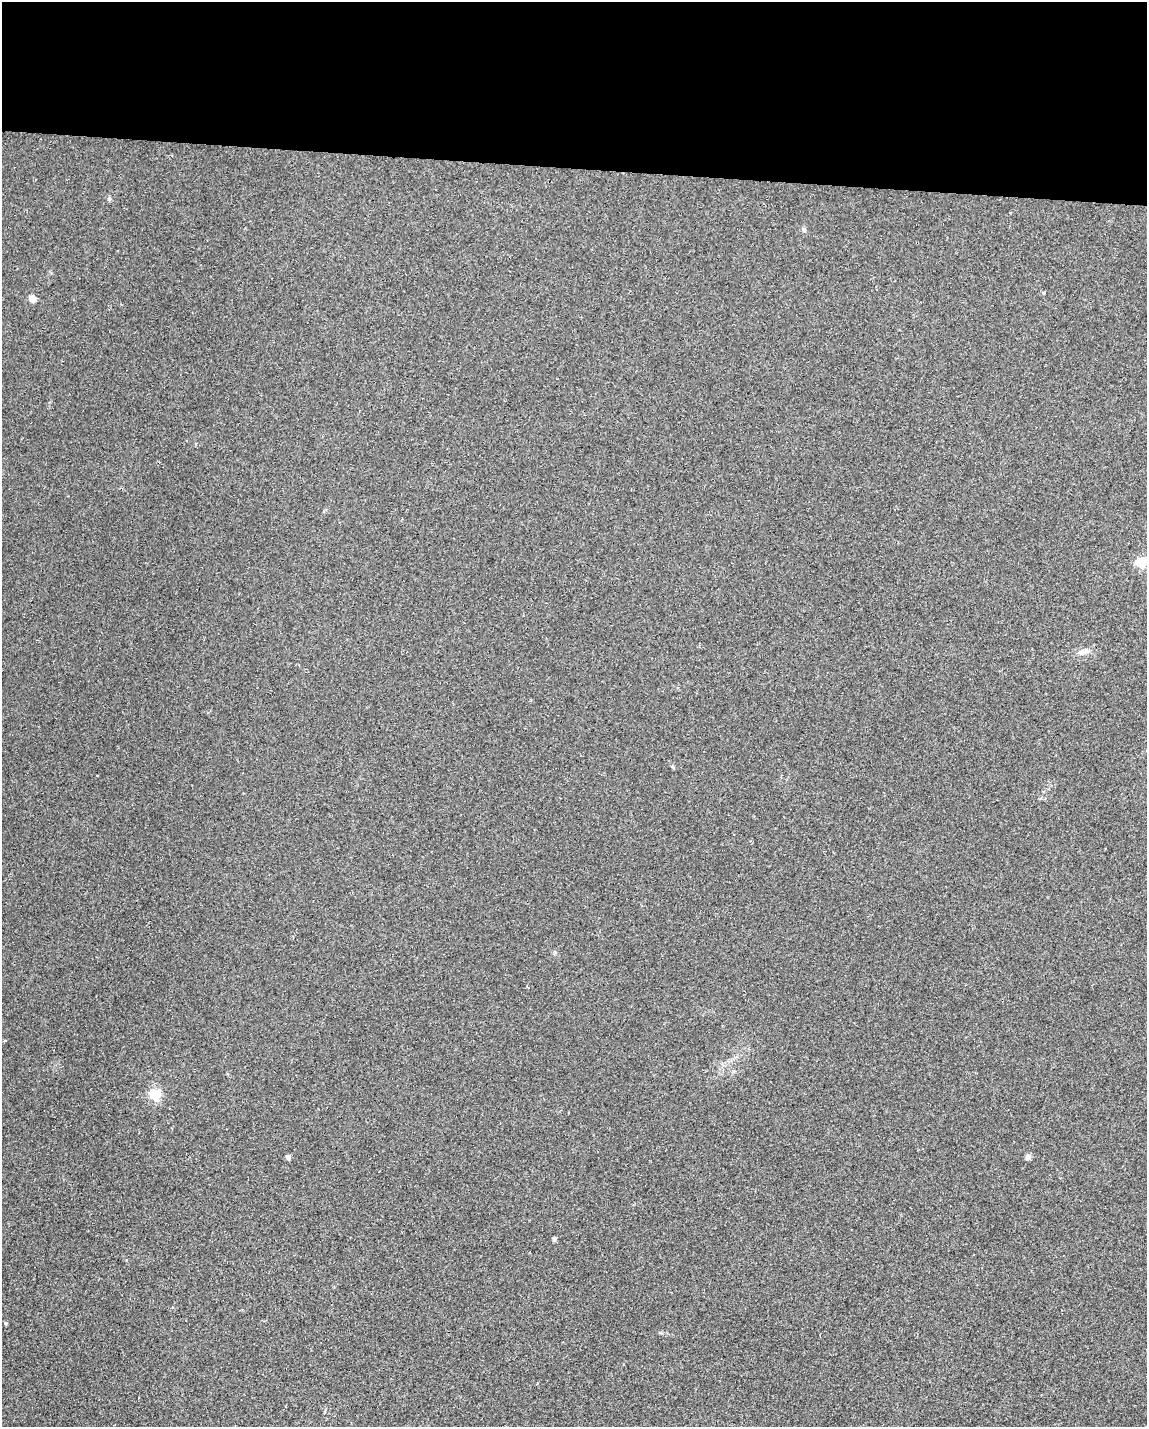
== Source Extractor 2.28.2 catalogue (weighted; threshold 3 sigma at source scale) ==
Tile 3 of 4 x 3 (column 3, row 1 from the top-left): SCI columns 2328-3472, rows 3075-4499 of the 4651 x 4613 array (HDU 1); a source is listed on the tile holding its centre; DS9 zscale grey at full resolution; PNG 1149 x 1429 px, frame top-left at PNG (2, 2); no overlay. Shown black and unused: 12% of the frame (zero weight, under 2 of 3 exposures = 2% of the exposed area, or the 3 px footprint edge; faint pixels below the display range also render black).
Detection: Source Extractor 2.28.2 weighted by HDU 2 'WHT'; one run over the whole footprint, this tile lists its part. Background 0.029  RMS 0.0075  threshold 0.0335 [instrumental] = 3 sigma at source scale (4.5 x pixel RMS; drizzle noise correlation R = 1.50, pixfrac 1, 0.05/0.05 arcsec/px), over >= 5 px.
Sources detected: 11; all 11 listed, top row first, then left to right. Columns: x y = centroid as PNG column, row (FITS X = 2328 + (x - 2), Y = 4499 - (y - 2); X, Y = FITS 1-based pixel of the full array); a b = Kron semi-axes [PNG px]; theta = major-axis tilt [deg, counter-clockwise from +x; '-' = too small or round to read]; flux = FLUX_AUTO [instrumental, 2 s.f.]
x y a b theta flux
109 199 6 5 - 1.4
804 229 7 6 - 1.7
1043 293 4 4 - 0.87
32 299 5 4 - 15
1141 562 5 5 - 67
1083 652 16 8 13 5
155 1094 5 5 - 91
288 1157 4 4 - 3.8
1028 1157 4 4 - 5.9
554 1239 6 5 - 1.4
5 1323 5 4 - 0.98